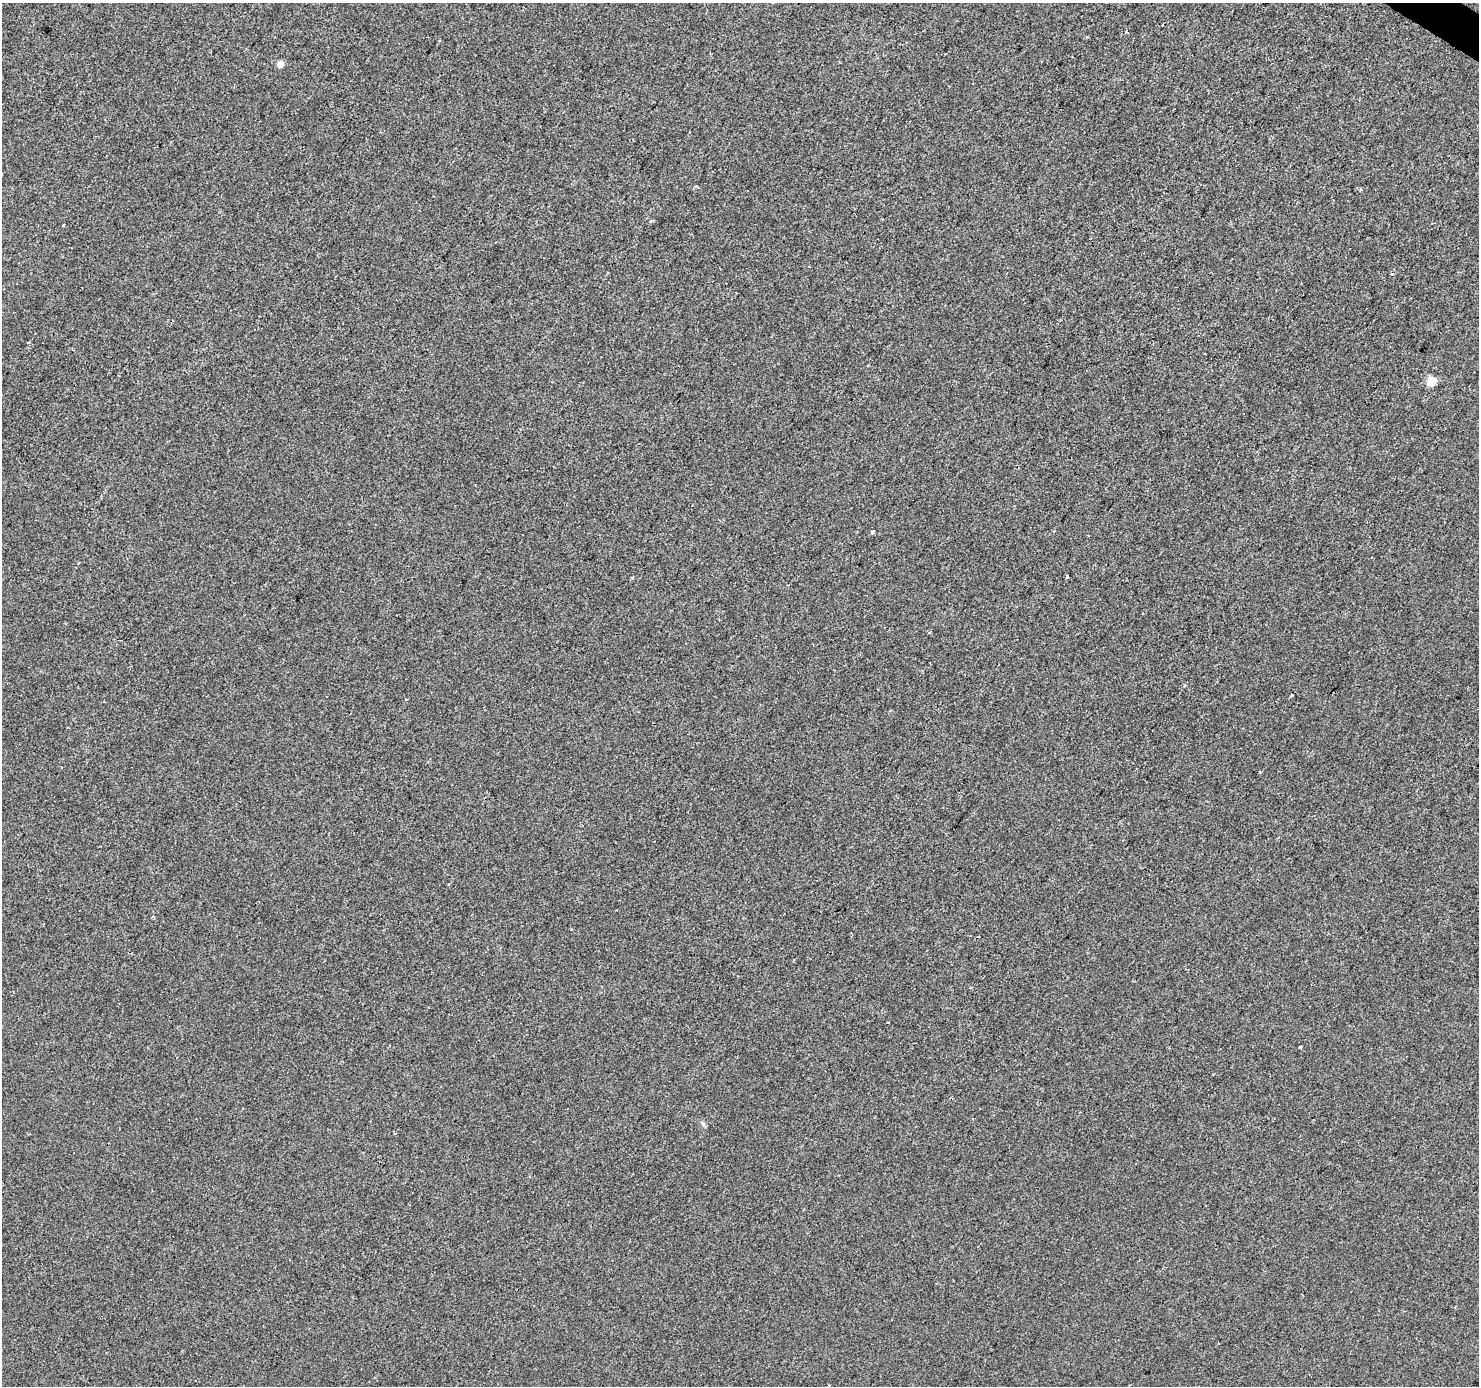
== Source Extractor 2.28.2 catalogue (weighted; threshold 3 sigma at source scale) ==
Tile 10 of 4 x 4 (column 2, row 3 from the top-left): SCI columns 1484-2960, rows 1637-3020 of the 5915 x 5974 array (HDU 1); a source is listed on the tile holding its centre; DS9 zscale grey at full resolution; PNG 1481 x 1388 px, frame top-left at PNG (2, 3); no overlay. Shown black and unused: <1% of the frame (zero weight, under 2 of 3 exposures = <1% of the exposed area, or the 3 px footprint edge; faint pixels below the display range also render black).
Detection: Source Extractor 2.28.2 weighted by HDU 2 'WHT'; one run over the whole footprint, this tile lists its part. Background -2.79e-04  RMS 0.0042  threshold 0.0188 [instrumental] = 3 sigma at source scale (4.5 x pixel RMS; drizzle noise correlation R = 1.50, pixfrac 1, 0.0396/0.0396 arcsec/px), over >= 5 px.
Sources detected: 12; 1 cosmic-ray / hot-pixel residue — not listed; the other 11 listed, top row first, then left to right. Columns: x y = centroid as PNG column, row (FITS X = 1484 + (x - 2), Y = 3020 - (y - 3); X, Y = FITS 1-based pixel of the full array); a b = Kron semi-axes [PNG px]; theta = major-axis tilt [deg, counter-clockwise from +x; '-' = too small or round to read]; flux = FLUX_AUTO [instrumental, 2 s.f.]
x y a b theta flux
280 64 4 4 - 4.8
64 225 3 3 - 0.63
1391 274 3 3 - 1.1
1431 382 5 5 - 17
872 532 4 3 - 1.3
1067 576 3 3 - 0.97
929 632 4 3 - 0.4
1260 772 3 3 - 0.94
153 916 4 4 - 0.51
1300 1047 3 3 - 1.1
703 1124 8 5 -53 0.91
Unlisted compact peaks at least as high as the median listed source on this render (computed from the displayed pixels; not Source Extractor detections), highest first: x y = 1292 695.